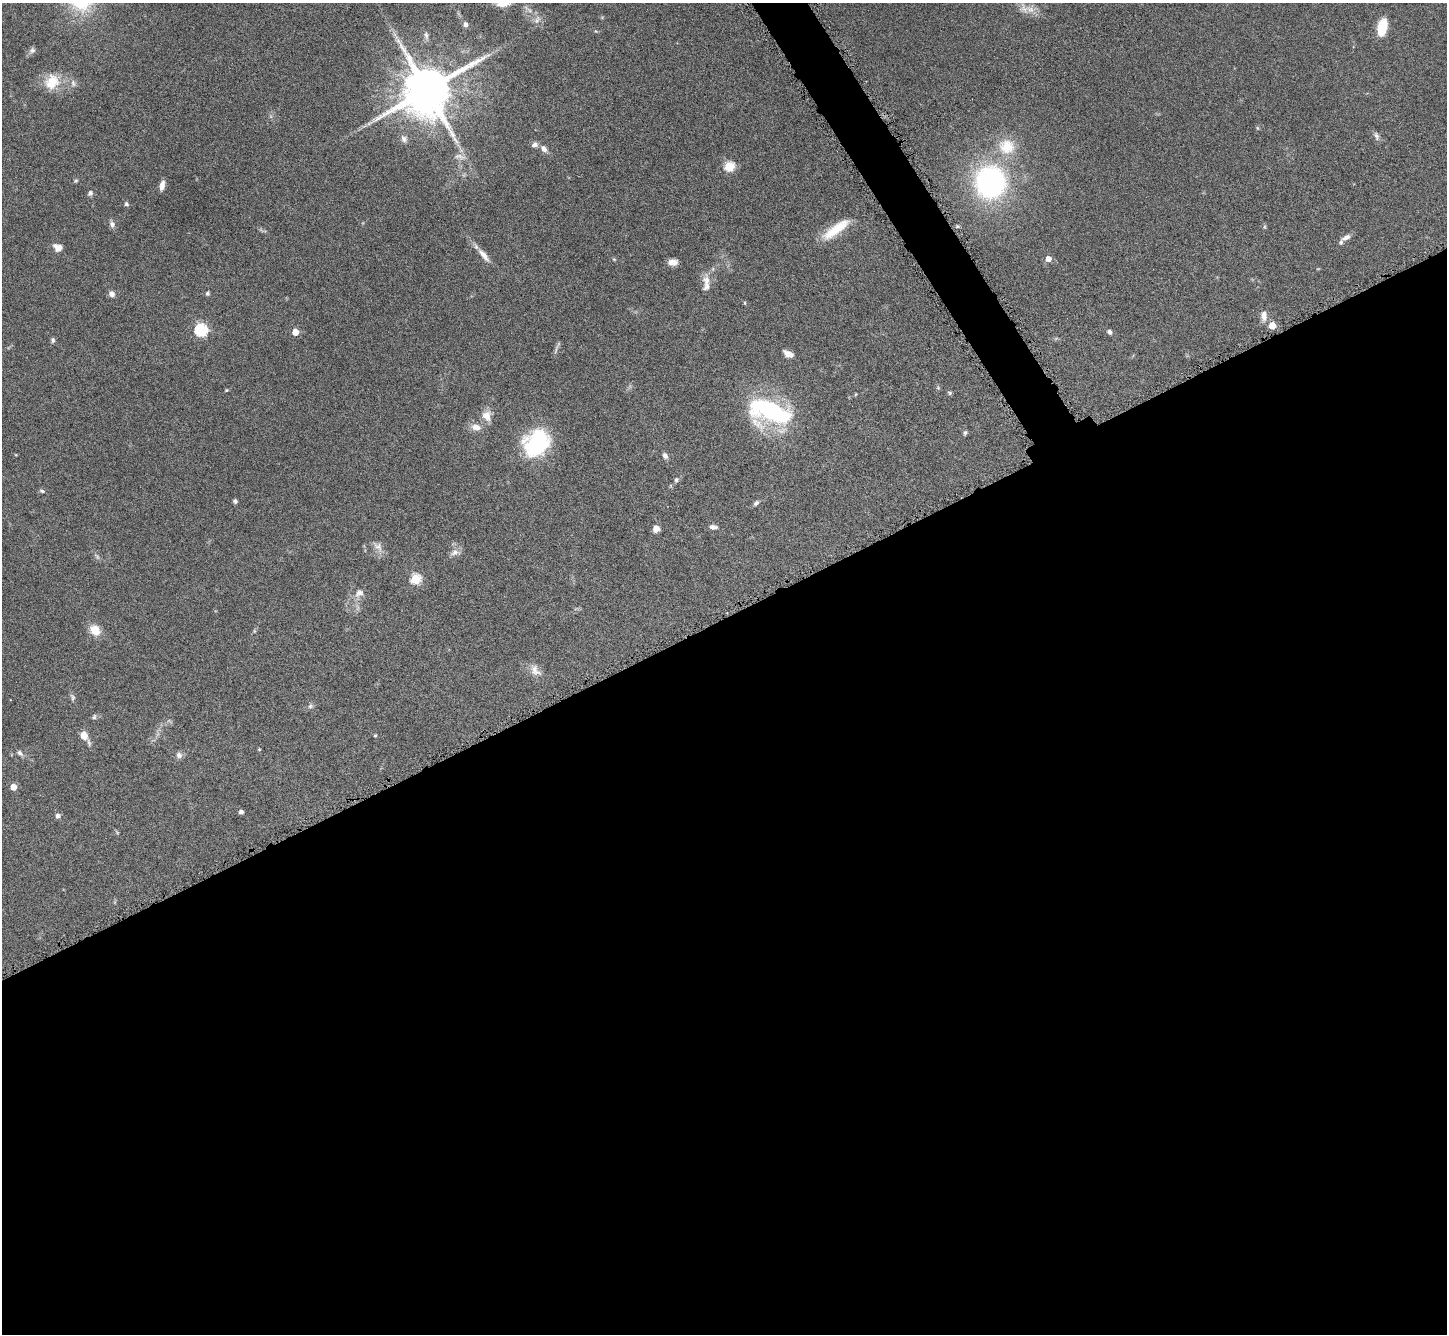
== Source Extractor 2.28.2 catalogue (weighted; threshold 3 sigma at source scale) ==
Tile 15 of 4 x 4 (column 3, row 4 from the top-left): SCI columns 2905-4349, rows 302-1633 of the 5805 x 5795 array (HDU 1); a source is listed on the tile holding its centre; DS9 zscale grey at full resolution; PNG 1449 x 1336 px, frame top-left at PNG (2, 3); no overlay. Shown black and unused: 55% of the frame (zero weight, under 8 of 16 exposures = <1% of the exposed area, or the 3 px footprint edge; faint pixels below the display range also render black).
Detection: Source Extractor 2.28.2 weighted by HDU 2 'WHT'; one run over the whole footprint, this tile lists its part. Background 0.0645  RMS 0.003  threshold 0.0124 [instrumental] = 3 sigma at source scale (4.09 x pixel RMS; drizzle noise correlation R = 1.36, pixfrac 0.8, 0.05/0.05 arcsec/px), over >= 5 px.
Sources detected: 82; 2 too faint to see at this stretch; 1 inside a brighter object's white glare — not listed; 2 inside a brighter listed object's ellipse — not listed separately; the other 77 listed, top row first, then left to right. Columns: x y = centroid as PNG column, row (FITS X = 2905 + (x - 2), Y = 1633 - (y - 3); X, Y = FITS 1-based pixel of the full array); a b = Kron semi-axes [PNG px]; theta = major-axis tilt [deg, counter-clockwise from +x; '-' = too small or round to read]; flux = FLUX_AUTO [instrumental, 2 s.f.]
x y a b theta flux
503 4 19 7 3 2.6
1030 9 17 9 -23 2.9
537 20 14 7 63 1.6
465 24 7 6 - 1.1
1382 27 15 8 79 9.3
426 35 12 6 -82 1.1
32 50 8 7 - 0.91
52 82 23 19 52 6.7
73 83 10 6 -88 1
427 90 15 14 - 1700
1257 128 6 4 -71 0.31
1376 136 12 6 -72 0.94
404 139 11 9 -62 1.3
535 145 9 7 11 1
1007 147 23 22 - 8.3
544 149 10 7 -54 1.5
460 157 18 7 -12 1.7
729 166 5 5 - 20
76 181 5 4 - 0.38
990 182 29 26 -89 58
162 185 10 5 80 1.8
90 193 6 5 - 0.85
126 204 5 4 - 0.74
112 224 9 7 -78 1.1
1265 227 6 4 -71 0.36
836 229 37 10 36 8.2
1346 237 12 6 28 1.5
59 247 11 6 53 1.3
484 255 23 7 -49 2.5
614 259 5 4 - 0.28
1048 259 5 5 - 2
672 262 10 7 2 1.9
706 280 17 11 -83 2.9
207 293 6 5 - 0.5
112 294 7 7 - 1.2
745 303 5 4 - 0.32
1264 316 13 8 -85 2.1
1272 326 5 4 - 5.9
201 330 6 6 - 42
295 332 5 5 - 5.5
1110 332 6 5 - 0.78
53 340 7 5 -82 0.59
556 349 16 2 74 0.6
788 354 9 5 -26 2.4
938 388 6 3 -19 0.33
226 390 5 4 - 0.29
950 393 6 5 - 0.4
770 411 46 24 -15 39
487 416 12 10 -70 3.1
476 427 13 9 -11 2.4
965 433 6 5 - 0.54
537 444 29 23 60 26
665 456 7 6 - 1
676 480 7 6 - 0.64
42 491 7 5 -12 0.51
235 501 5 4 - 0.57
756 503 8 5 43 0.71
713 527 9 6 -1 1.1
656 529 6 6 - 2.5
378 547 16 9 -46 1.9
454 552 12 8 22 1.5
416 579 5 5 - 21
359 593 13 10 37 2
95 630 12 10 -46 4.3
535 670 19 11 -53 2.6
72 697 11 6 -74 0.76
310 706 7 5 22 0.67
94 717 7 6 - 0.6
375 735 4 3 - 0.34
84 736 14 7 -54 3.2
259 749 4 4 - 0.27
20 753 9 6 -46 0.9
179 755 9 8 - 1.1
13 787 5 4 - 3.9
241 812 4 4 - 1.1
58 816 6 6 - 0.91
117 832 7 4 -38 0.33
Isophote crosses this tile's border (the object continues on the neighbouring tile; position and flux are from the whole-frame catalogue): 1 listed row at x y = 503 4